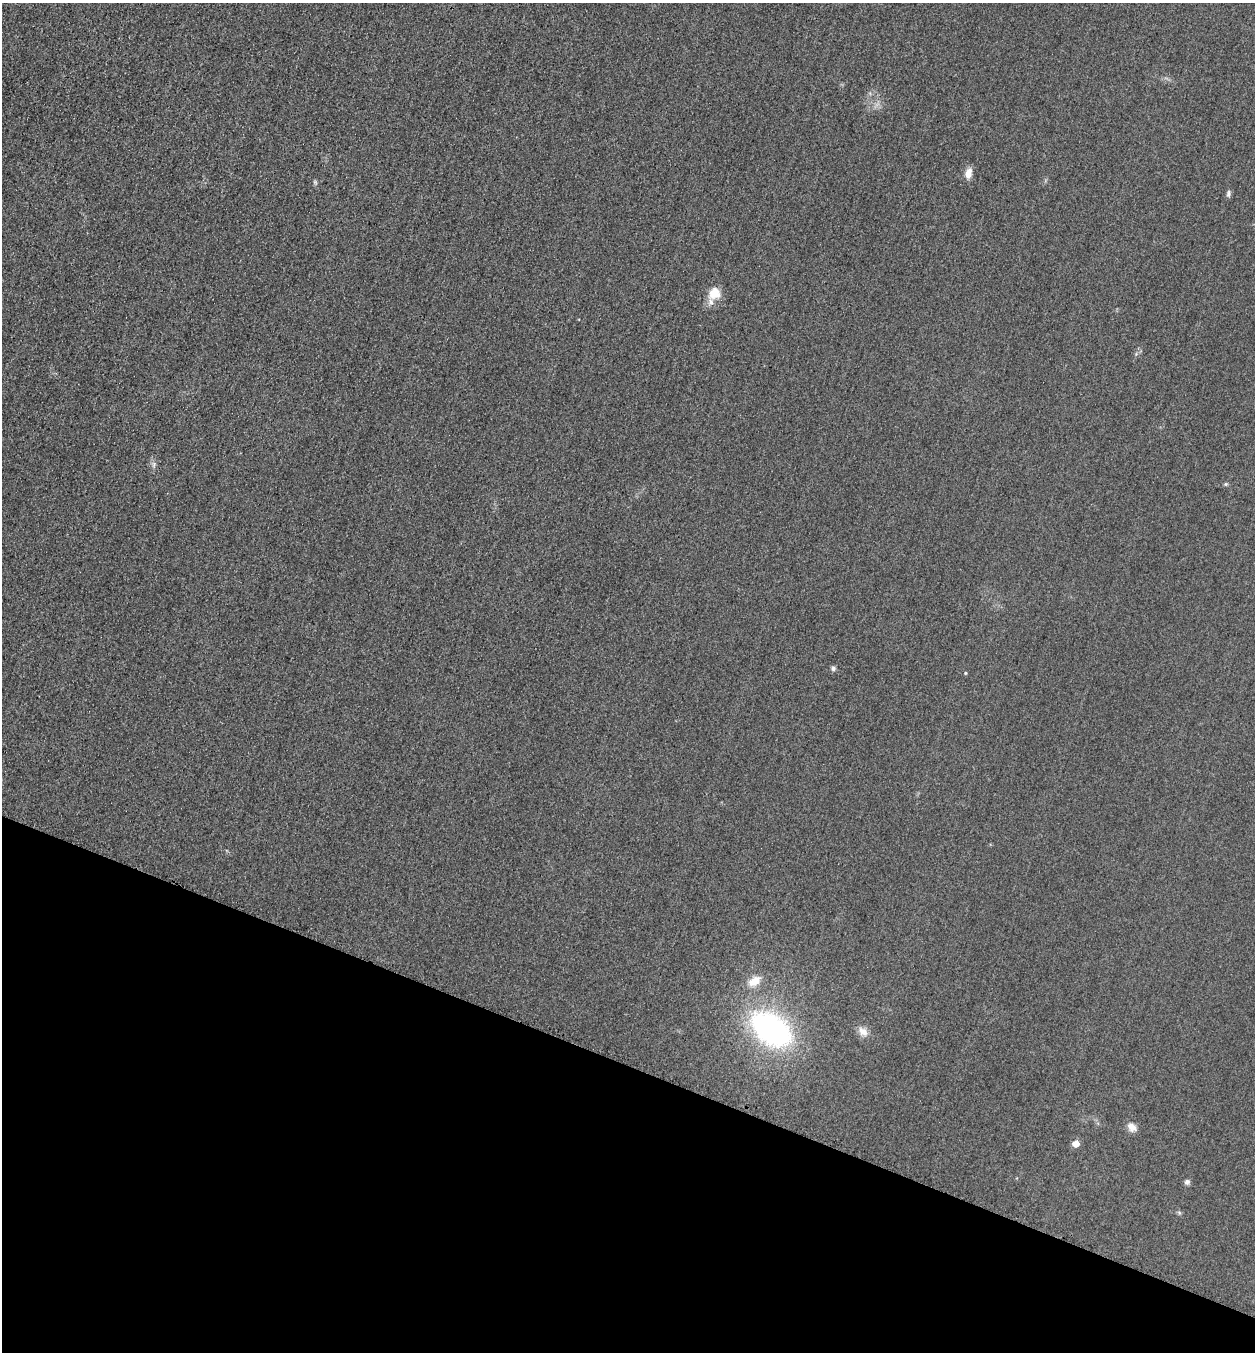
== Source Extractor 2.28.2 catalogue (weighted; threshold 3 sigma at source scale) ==
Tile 15 of 4 x 4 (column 3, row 4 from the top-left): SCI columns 2668-3920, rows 24-1373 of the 5463 x 5449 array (HDU 1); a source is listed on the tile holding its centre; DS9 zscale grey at full resolution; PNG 1257 x 1354 px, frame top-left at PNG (2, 3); no overlay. Shown black and unused: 21% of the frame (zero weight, under 3 of 4 exposures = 3% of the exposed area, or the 3 px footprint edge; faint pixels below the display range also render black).
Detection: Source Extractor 2.28.2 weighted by HDU 2 'WHT'; one run over the whole footprint, this tile lists its part. Background 0.0756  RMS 0.017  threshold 0.0756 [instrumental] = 3 sigma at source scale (4.5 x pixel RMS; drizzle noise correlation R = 1.50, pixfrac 1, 0.05/0.05 arcsec/px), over >= 5 px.
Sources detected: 13; all 13 listed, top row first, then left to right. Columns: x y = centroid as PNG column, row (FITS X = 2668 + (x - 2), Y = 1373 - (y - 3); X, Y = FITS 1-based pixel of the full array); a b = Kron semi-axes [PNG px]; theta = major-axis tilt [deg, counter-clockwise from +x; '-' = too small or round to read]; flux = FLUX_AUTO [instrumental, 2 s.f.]
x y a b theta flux
968 173 13 8 73 13
1228 194 9 6 85 4.2
714 293 18 15 47 26
154 465 9 4 82 4
1225 484 6 4 90 2
833 668 6 5 - 4.2
965 673 5 3 - 1.6
754 981 18 11 32 23
771 1029 38 24 -37 400
863 1031 13 10 -40 14
1132 1127 13 9 -51 11
1076 1144 5 5 - 21
1187 1182 7 7 - 4.3